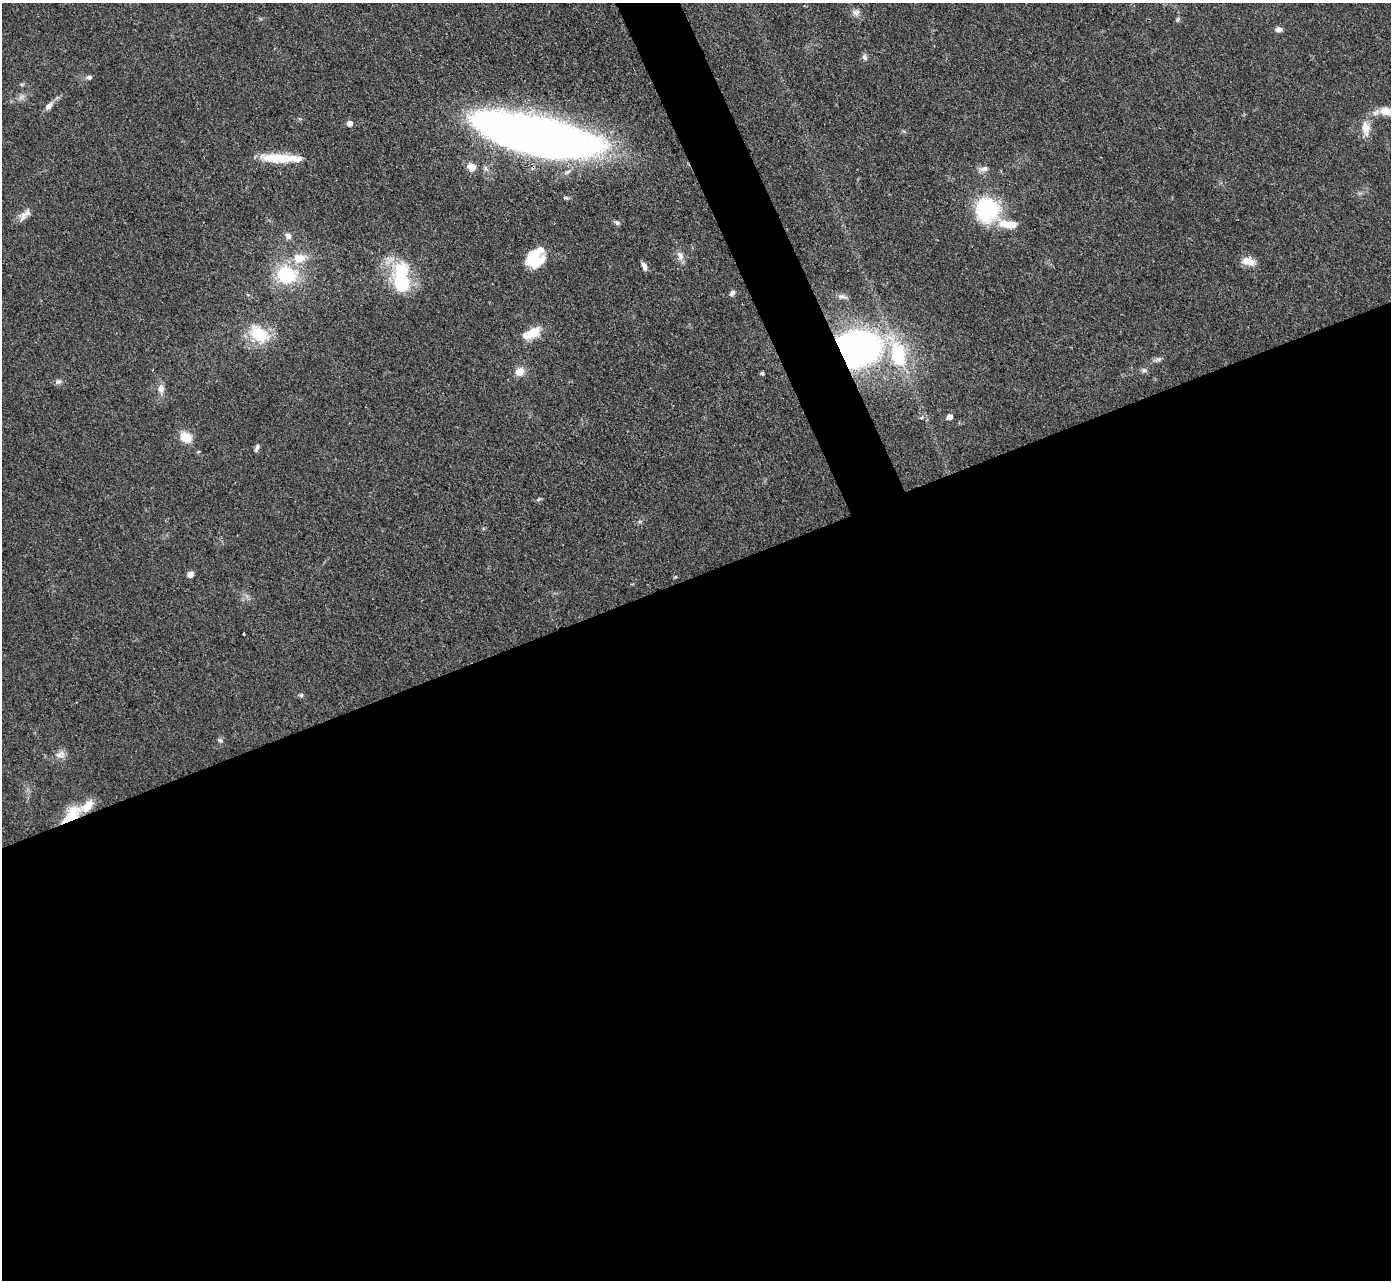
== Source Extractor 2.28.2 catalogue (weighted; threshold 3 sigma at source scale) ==
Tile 15 of 4 x 4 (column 3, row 4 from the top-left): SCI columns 2778-4166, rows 152-1429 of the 5555 x 5545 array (HDU 1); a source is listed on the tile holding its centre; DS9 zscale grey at full resolution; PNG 1393 x 1282 px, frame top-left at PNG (2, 3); no overlay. Shown black and unused: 57% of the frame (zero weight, under 3 of 4 exposures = <1% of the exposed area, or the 3 px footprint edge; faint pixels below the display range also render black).
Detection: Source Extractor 2.28.2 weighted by HDU 2 'WHT'; one run over the whole footprint, this tile lists its part. Background 0.07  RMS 0.0052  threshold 0.0235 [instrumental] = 3 sigma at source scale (4.5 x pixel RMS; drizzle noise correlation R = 1.50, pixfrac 1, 0.05/0.05 arcsec/px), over >= 5 px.
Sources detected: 51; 6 inside a brighter listed object's ellipse — not listed separately; the other 45 listed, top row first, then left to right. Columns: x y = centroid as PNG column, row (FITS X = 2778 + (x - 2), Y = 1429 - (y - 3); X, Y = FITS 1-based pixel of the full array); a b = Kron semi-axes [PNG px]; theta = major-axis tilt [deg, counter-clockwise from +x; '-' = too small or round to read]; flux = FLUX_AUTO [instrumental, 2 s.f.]
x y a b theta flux
856 12 10 8 1 2.2
1177 19 6 5 - 0.85
1278 29 8 6 -5 2.1
864 57 9 7 -69 1.5
89 77 7 6 - 1.3
48 106 11 6 45 2.7
1386 111 22 10 -19 7
349 123 5 5 - 3
1366 128 21 10 -81 5.8
535 136 93 26 -12 600
282 158 49 10 -2 17
471 167 12 9 -17 4.1
983 169 13 6 11 2.4
987 210 30 29 - 36
24 215 22 8 46 3.8
617 223 7 5 -39 1.2
288 236 8 7 - 2.2
680 255 13 8 -64 3.2
299 258 15 11 2 7.9
534 260 20 18 15 19
1248 261 16 10 -13 5.8
644 266 10 6 -69 2.2
287 275 21 19 -11 28
401 281 30 19 -70 31
732 293 8 5 49 1.5
843 297 15 4 -5 1.7
531 333 27 11 25 10
259 334 27 18 -34 19
856 348 31 24 9 230
898 355 25 14 -86 33
1158 359 7 4 -18 1.2
1144 370 6 5 - 1.2
519 371 9 9 - 5.4
762 373 4 4 - 0.83
58 382 8 7 - 1.7
161 389 10 8 87 3.2
949 417 5 4 - 3.5
185 437 10 8 -23 12
257 448 10 5 69 1.4
190 574 7 6 - 2.6
244 634 3 3 - 0.84
301 695 6 5 - 0.83
220 740 7 5 -19 0.95
60 754 15 9 12 3.3
69 818 34 10 34 13
Overlapping masked pixels (flux is a lower limit): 3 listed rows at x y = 535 136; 856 348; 69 818
Isophote crosses this tile's border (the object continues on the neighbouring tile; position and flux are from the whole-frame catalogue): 1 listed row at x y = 1386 111